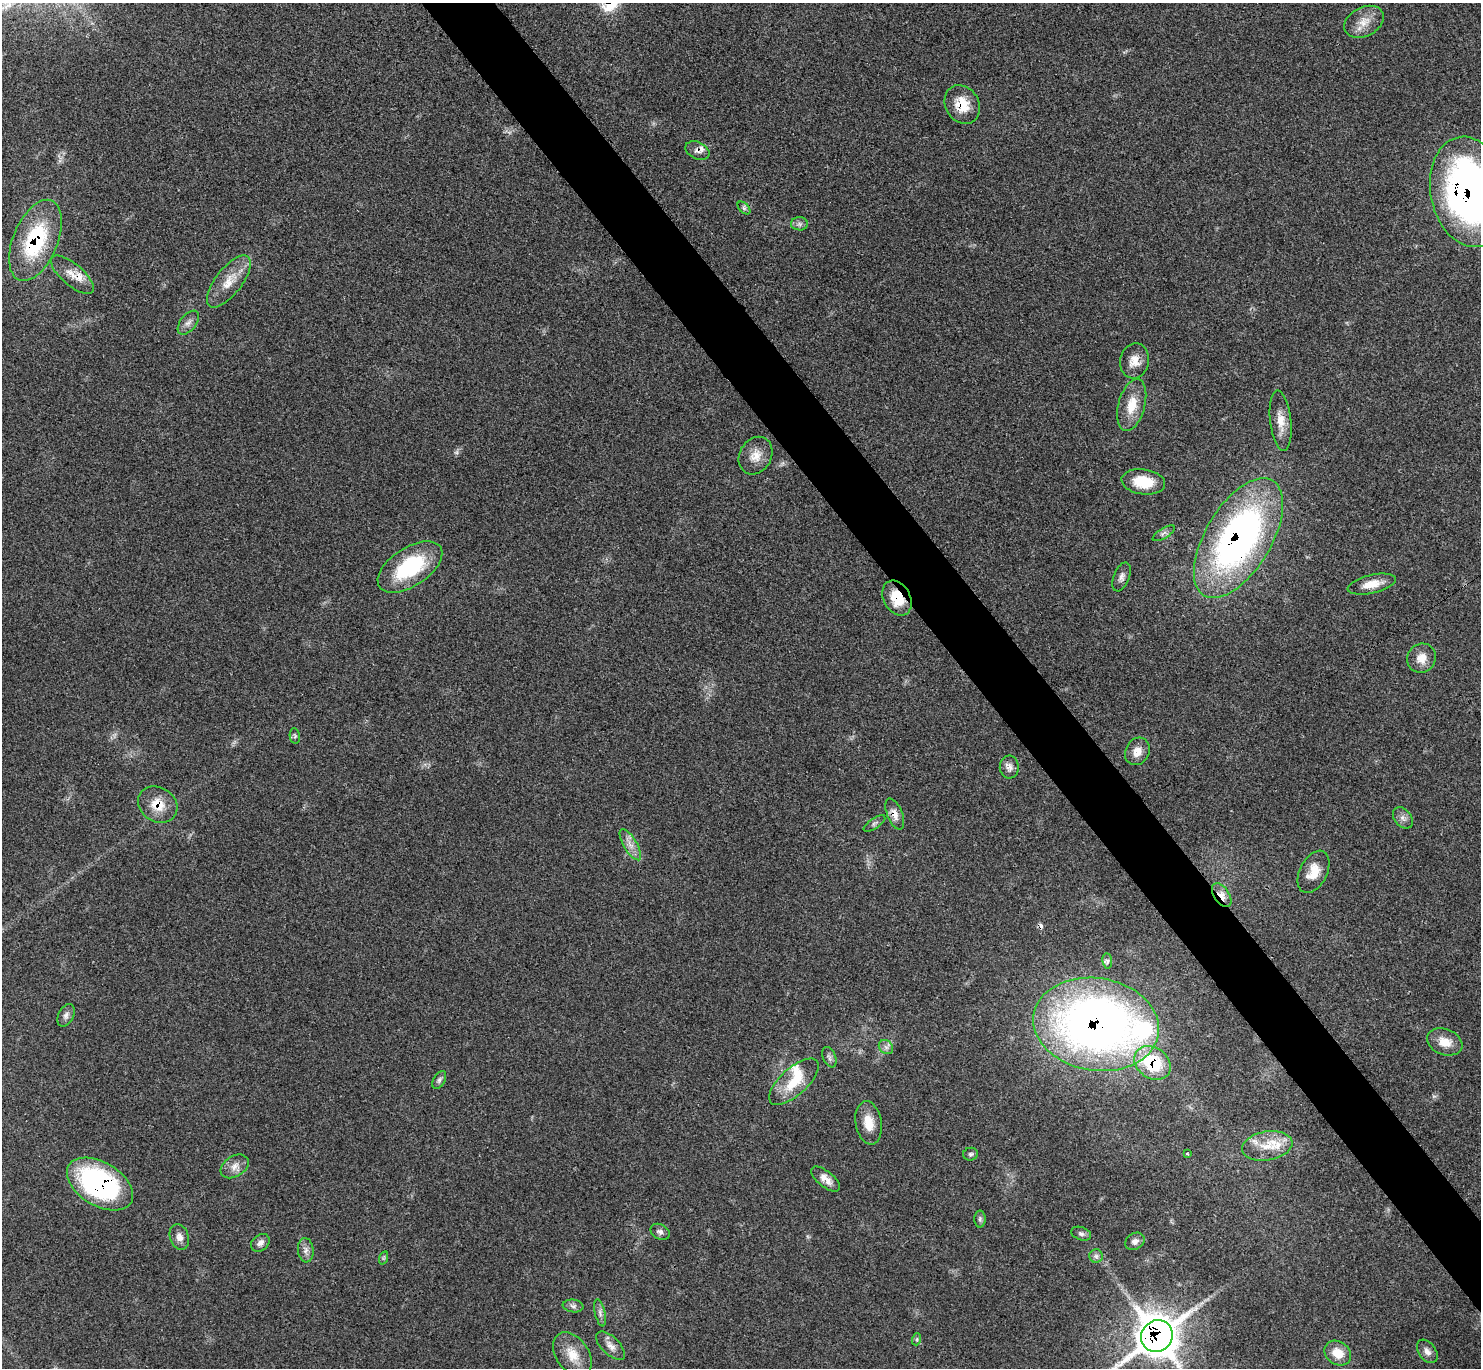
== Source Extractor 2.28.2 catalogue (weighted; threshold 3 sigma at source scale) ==
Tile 6 of 4 x 4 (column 2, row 2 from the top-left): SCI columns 1487-2965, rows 2893-4258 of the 5926 x 5923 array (HDU 1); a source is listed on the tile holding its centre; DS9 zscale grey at full resolution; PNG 1483 x 1370 px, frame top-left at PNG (2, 3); each listed source drawn as its Kron ellipse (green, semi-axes under 4 px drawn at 4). Shown black and unused: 5% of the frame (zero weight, under 3 of 4 exposures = <1% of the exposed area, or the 3 px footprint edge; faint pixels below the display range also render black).
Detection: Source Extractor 2.28.2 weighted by HDU 2 'WHT'; one run over the whole footprint, this tile lists its part. Background 0.063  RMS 0.0054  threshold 0.0244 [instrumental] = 3 sigma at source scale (4.5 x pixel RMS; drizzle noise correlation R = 1.50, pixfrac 1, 0.05/0.05 arcsec/px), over >= 5 px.
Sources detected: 73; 1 too faint to see at this stretch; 1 cosmic-ray / hot-pixel residue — neither listed nor drawn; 6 inside a brighter listed object's ellipse — not listed separately; the other 65 listed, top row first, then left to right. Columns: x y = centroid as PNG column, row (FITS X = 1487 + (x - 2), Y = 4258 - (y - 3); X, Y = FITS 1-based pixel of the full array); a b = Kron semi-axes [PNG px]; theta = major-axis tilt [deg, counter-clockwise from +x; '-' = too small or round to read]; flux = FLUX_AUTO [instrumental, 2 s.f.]
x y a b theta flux
1364 22 21 14 27 7.9
962 105 20 16 -58 12
697 151 12 8 -26 2.6
1469 192 56 38 -78 270
744 208 7 4 -45 1.4
799 224 8 6 -1 1.8
35 240 43 22 67 52
72 275 26 11 -40 7.6
229 281 31 13 52 11
188 323 14 8 51 3
1134 361 18 14 78 6.8
1132 405 27 13 75 12
1281 421 30 10 -83 8
756 456 20 16 60 7.8
1143 482 22 12 -8 15
1164 533 13 5 32 1.8
1238 538 67 33 59 210
410 567 36 19 33 41
1121 577 15 8 69 2.9
1372 584 25 9 13 7.9
897 598 18 13 -60 13
1422 658 15 14 - 6.4
295 736 8 5 -80 1.1
1137 751 14 12 62 5.6
1009 767 11 9 -87 3.2
158 805 21 17 -33 11
895 814 17 7 -68 4.6
1403 818 12 8 -52 2.7
874 823 12 5 34 1.5
630 845 17 6 -59 4.5
1313 872 23 13 63 9.6
1222 895 13 7 -57 4.6
1107 961 7 5 -82 1.3
66 1015 12 7 62 2.4
1096 1024 63 46 -9 400
1445 1042 18 13 -20 8.2
886 1047 8 6 -44 1.8
829 1057 10 6 -67 1.8
1152 1063 19 15 -35 33
439 1080 10 5 61 1.5
794 1082 31 13 42 17
869 1123 22 13 -81 9.5
1267 1146 25 14 10 13
1187 1153 4 2 - 0.45
970 1154 7 6 - 1.3
235 1166 15 10 32 4.5
825 1179 17 7 -39 5.1
100 1184 36 21 -31 110
980 1219 8 5 89 1.4
660 1232 10 7 -27 2.2
1081 1234 10 6 -20 1.7
179 1237 13 9 -72 3.7
1135 1241 10 8 31 2.5
260 1243 10 7 41 2.6
306 1250 12 7 -84 2.8
1096 1256 7 7 - 1.7
383 1258 7 4 71 0.8
573 1306 10 6 -7 1.9
600 1313 14 5 -77 2.1
1157 1336 16 15 - 1500
917 1339 6 4 72 0.74
610 1346 18 9 -44 4.2
1427 1351 13 8 -54 3.3
1338 1353 14 11 -34 8.8
572 1354 24 16 -56 11
Overlapping masked pixels (flux is a lower limit): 13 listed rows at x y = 962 105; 697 151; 1469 192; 35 240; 1238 538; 897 598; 158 805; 895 814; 1222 895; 1096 1024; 1152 1063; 100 1184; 1157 1336
Isophote crosses this tile's border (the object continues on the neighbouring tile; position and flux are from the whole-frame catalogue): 2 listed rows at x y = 1469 192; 1157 1336